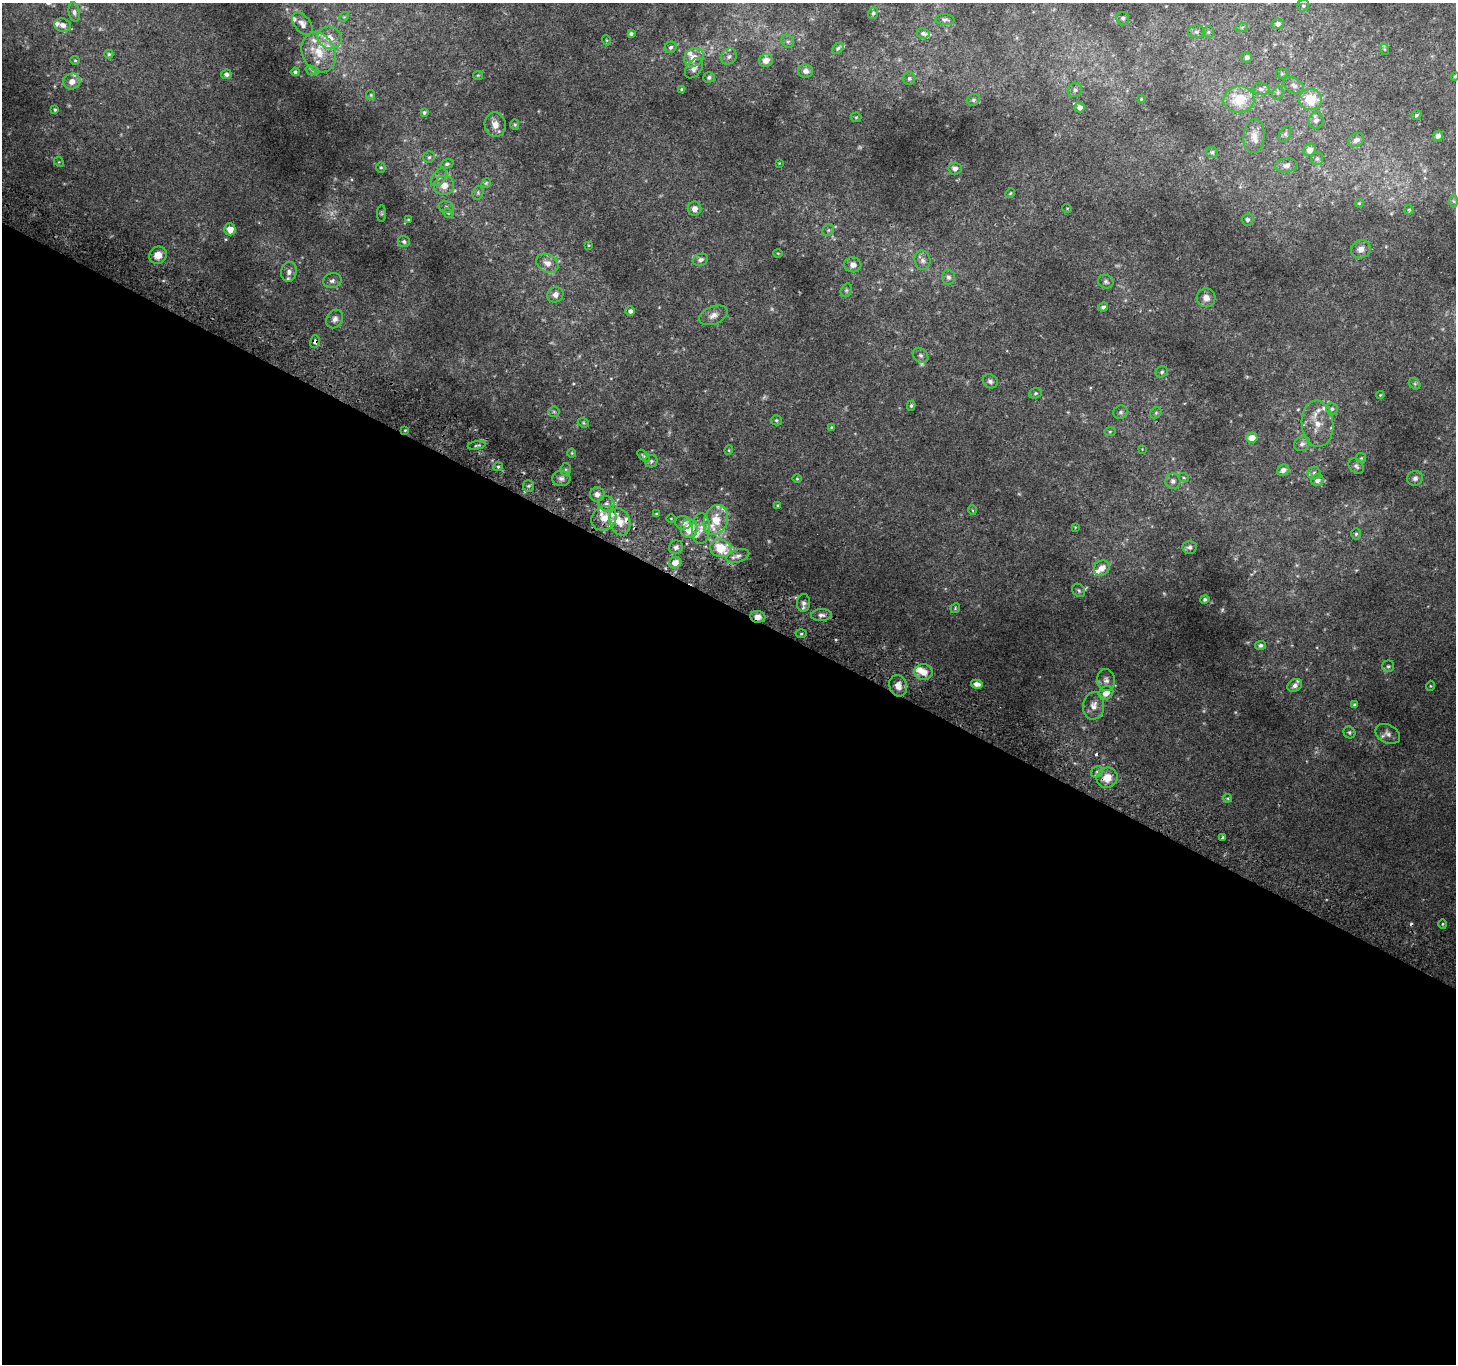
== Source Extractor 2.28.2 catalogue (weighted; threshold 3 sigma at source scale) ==
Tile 14 of 4 x 4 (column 2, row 4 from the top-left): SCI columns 1485-2938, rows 300-1661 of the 5868 x 5981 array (HDU 1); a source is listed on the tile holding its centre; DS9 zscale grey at full resolution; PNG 1458 x 1366 px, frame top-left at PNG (2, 3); each listed source drawn as its Kron ellipse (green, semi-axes under 4 px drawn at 4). Shown black and unused: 56% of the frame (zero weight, under 2 of 3 exposures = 2% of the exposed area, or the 3 px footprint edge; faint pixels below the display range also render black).
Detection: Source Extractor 2.28.2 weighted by HDU 2 'WHT'; one run over the whole footprint, this tile lists its part. Background 0.0659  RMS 0.011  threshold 0.0492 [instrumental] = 3 sigma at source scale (4.5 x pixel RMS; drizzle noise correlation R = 1.50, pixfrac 1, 0.0396/0.0396 arcsec/px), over >= 5 px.
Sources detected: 235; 13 too faint to see at this stretch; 3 cosmic-ray / hot-pixel residue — neither listed nor drawn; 28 inside a brighter listed object's ellipse — not listed separately; the other 191 listed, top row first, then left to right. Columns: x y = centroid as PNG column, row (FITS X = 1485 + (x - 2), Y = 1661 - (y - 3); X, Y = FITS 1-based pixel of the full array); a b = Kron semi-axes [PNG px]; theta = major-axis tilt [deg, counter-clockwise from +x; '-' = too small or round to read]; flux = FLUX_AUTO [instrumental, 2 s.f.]
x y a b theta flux
1303 6 6 5 - 2.2
74 12 10 5 -80 3
873 13 6 5 - 2
344 17 5 4 - 1.3
1123 18 6 6 - 2.8
945 20 9 5 -3 3.2
302 24 13 8 -51 6.3
1278 24 6 5 - 3.9
63 25 8 6 -16 5.2
1242 27 6 4 19 1.6
1196 32 8 6 -2 2.9
1208 32 5 5 - 1.6
923 33 6 5 - 2.9
631 34 4 3 - 2.2
329 38 12 11 - 13
606 40 5 3 - 0.92
788 41 7 5 -41 2.3
670 47 6 5 - 2.5
838 48 7 4 45 2
1384 49 6 3 -71 1.3
319 52 21 16 -63 28
109 54 4 4 - 1.5
729 56 8 7 - 4.1
694 57 10 8 33 11
1247 57 5 5 - 2.4
75 60 4 4 - 1.1
766 60 7 6 - 8.7
694 68 11 7 53 5.9
312 70 7 4 -19 2.3
806 71 7 6 - 4.7
295 72 4 4 - 2
226 74 5 5 - 3.2
1282 74 5 5 - 1.5
478 75 5 4 - 1.3
1455 76 4 3 - 0.89
709 77 5 5 - 2.3
909 78 6 6 - 2.7
72 81 8 8 - 8.3
1294 85 11 7 -29 4.1
682 89 4 4 - 1.8
1261 89 9 5 -10 3.1
1075 90 7 6 - 3.5
1278 93 7 5 70 2.3
371 95 5 4 - 1.2
1141 99 3 3 - 0.91
1239 99 15 13 3 31
1311 99 11 10 - 26
973 100 6 6 - 2.3
1080 107 5 5 - 5.3
55 110 4 3 - 1.7
424 113 4 4 - 1.7
1416 115 5 4 - 1.9
856 117 5 5 - 1.3
1316 120 8 7 - 4.4
495 125 12 10 -77 9.4
515 125 5 4 - 1.4
1285 134 8 5 62 2.4
1254 136 17 10 85 11
1438 136 5 4 - 3.3
1356 140 8 6 29 4.5
1310 150 6 6 - 7.7
1212 152 6 5 - 2.3
429 157 6 5 - 2.1
1317 158 6 5 - 1.9
59 162 5 4 - 1.1
779 163 2 2 - 0.7
447 164 7 4 15 2
1286 165 11 7 6 4.8
381 167 5 4 - 1.6
955 168 6 6 - 4.3
439 177 10 6 51 4.1
486 183 5 4 - 1.4
444 186 10 9 - 11
478 193 7 5 72 1.7
1010 193 5 4 - 1.2
1454 201 6 4 -87 1.7
1359 203 4 4 - 1.1
446 207 8 6 -17 2.5
1067 208 5 3 - 0.82
694 209 7 6 - 6
1409 210 5 4 - 1.3
448 213 5 4 - 1.3
382 214 8 4 -90 1.5
408 220 4 3 - 1.2
1247 220 6 6 - 2.8
230 229 6 5 - 12
828 230 6 5 - 2.1
404 242 6 5 - 2.7
589 245 4 3 - 0.91
1361 249 10 9 - 7.6
778 253 5 3 - 0.82
158 255 9 8 - 12
700 260 8 6 17 3.2
922 260 10 8 -78 4.7
547 263 12 8 -28 8.5
853 265 8 7 - 5.7
289 272 10 7 81 4.9
948 277 7 6 - 3.3
332 281 9 7 12 4
1106 282 8 6 -25 2.8
846 290 7 5 70 2.1
555 295 8 7 - 5.6
1206 298 9 9 - 7.7
1103 307 5 4 - 2.7
630 311 5 4 - 3.8
713 315 15 8 22 7.5
335 319 10 7 56 4.8
315 341 6 5 - 4.4
920 355 8 6 -43 3.2
1162 372 6 5 - 1.8
990 381 8 6 -35 3.2
1415 384 6 5 - 1.7
1035 393 6 5 - 1.7
1380 395 4 4 - 0.94
911 406 5 4 - 1.7
1332 409 6 5 - 2.3
554 412 5 5 - 1.8
1121 412 7 6 - 2.5
1156 413 6 5 - 1.6
776 420 5 5 - 1.7
583 423 6 4 -22 1.4
1318 424 23 16 -85 19
831 427 4 3 - 1
405 430 3 2 - 0.88
1110 431 6 4 1 1.2
1252 438 6 5 - 12
1302 444 8 7 - 3.6
477 445 9 2 10 1.4
1142 449 4 4 - 0.76
729 450 4 4 - 1.1
572 453 4 4 - 1
643 456 7 4 -45 1.5
1361 458 5 5 - 1.3
651 461 6 6 - 2.2
1356 466 9 6 -48 3.1
498 467 5 4 - 1.6
566 469 6 5 - 1.9
1283 470 6 5 - 4.8
1314 473 6 6 - 2.5
561 478 9 7 -1 4.4
1184 478 5 3 - 1.2
1415 478 8 7 - 3.7
797 479 5 3 - 1
1317 480 6 6 - 5.5
1173 481 7 7 - 3.7
528 486 6 5 - 2.2
597 494 7 7 - 5.7
606 504 8 7 - 4.1
778 505 3 3 - 1.2
972 510 5 3 - 0.91
656 514 4 3 - 1
604 518 13 11 36 15
671 518 4 3 - 0.87
716 520 15 11 66 23
620 522 14 10 -72 13
683 523 8 6 -12 4.7
1075 527 4 4 - 0.92
689 528 9 8 - 27
701 529 15 9 86 9.1
1356 534 5 5 - 1.9
676 547 7 6 - 3.7
1189 547 7 6 - 3.2
721 548 11 8 -15 33
738 556 12 6 17 4.3
675 563 6 5 - 8.6
1102 568 8 7 - 8.7
1079 590 7 6 - 2.2
1205 599 5 4 - 2.1
803 603 9 6 85 4.2
955 608 5 4 - 1.2
821 615 10 6 3 4.2
758 617 8 6 -5 7.2
801 634 5 3 - 1.3
1260 645 5 4 - 2.8
1388 666 6 6 - 2.1
924 672 9 8 - 12
1106 680 11 9 -80 5.5
977 684 6 4 -10 5.7
1295 685 7 6 - 4
898 686 11 8 -71 9.6
1430 686 5 3 - 0.93
1106 693 7 6 - 11
1354 704 4 4 - 1.4
1094 706 14 10 85 9.3
1349 732 6 5 - 2.2
1388 734 13 9 -28 5.8
1097 772 6 5 - 2.4
1107 778 11 10 - 14
1227 798 4 4 - 1.2
1222 838 3 3 - 2.5
1443 924 5 4 - 1.3
Overlapping masked pixels (flux is a lower limit): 3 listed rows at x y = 315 341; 758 617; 1107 778
Isophote crosses this tile's border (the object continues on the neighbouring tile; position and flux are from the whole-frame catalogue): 1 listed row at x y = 1455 76